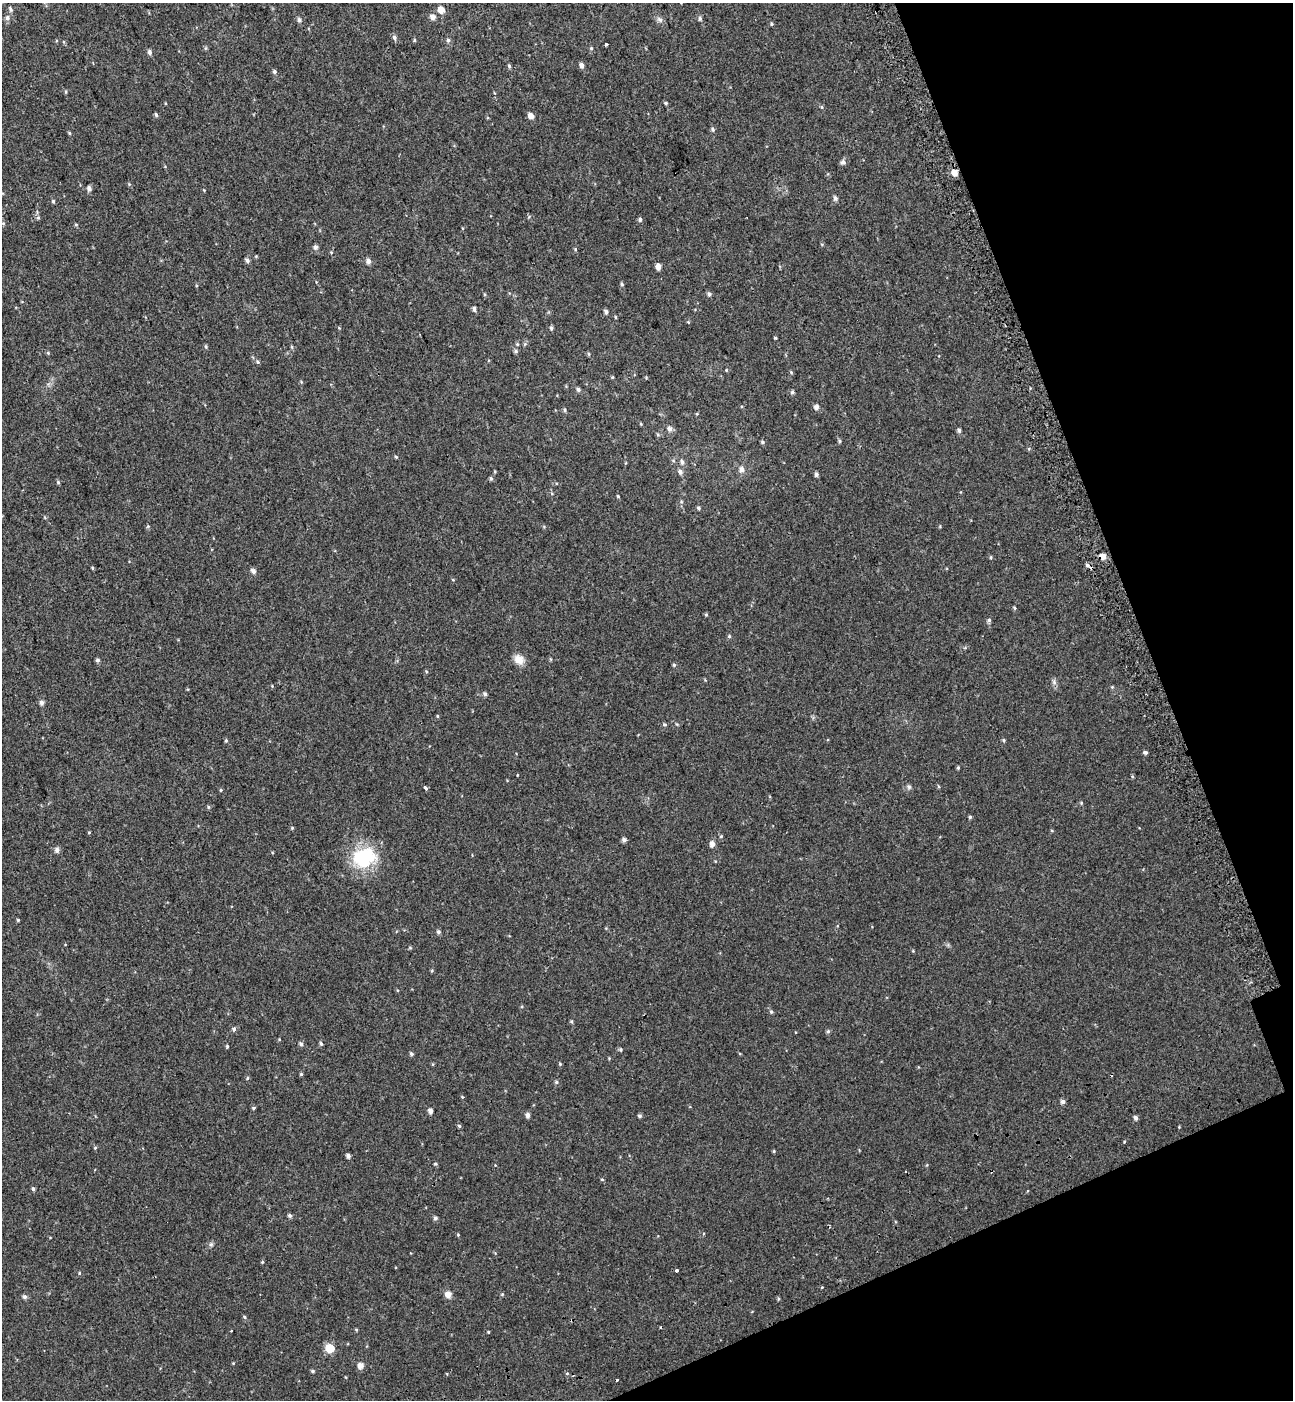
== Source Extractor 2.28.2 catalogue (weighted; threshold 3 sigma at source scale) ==
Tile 12 of 4 x 4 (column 4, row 3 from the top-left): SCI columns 4106-5396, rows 1500-2897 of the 5576 x 5797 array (HDU 1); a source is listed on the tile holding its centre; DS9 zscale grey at full resolution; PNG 1295 x 1402 px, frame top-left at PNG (2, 3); no overlay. Shown black and unused: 17% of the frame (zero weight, under 2 of 3 exposures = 6% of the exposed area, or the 3 px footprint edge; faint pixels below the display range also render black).
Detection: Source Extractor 2.28.2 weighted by HDU 2 'WHT'; one run over the whole footprint, this tile lists its part. Background 0.0199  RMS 0.008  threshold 0.036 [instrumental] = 3 sigma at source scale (4.5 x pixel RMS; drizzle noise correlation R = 1.50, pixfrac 1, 0.0396/0.0396 arcsec/px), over >= 5 px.
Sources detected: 170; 6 cosmic-ray / hot-pixel residue — not listed; the other 164 listed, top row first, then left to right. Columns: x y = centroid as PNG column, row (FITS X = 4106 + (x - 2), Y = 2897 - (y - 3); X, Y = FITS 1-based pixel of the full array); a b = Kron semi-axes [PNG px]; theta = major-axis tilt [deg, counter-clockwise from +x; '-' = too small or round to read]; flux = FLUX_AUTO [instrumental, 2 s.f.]
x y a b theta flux
10 9 7 5 -66 1.7
441 10 5 5 - 9.7
433 17 6 5 - 3.9
7 18 7 7 - 2.5
700 18 6 5 - 1.7
299 20 6 5 - 2
659 20 10 6 -39 2.5
772 24 5 4 - 0.96
394 38 6 5 - 2.3
414 40 5 3 - 0.78
448 40 6 5 - 1.5
606 45 3 3 - 3.9
591 48 5 4 - 0.94
150 52 6 5 - 2.2
582 65 6 5 - 2.9
509 66 5 4 - 1.3
274 72 5 5 - 1.7
66 92 5 3 - 0.78
665 103 5 4 - 1
822 107 5 4 - 0.87
156 115 5 4 - 1.3
531 116 5 5 - 5.1
712 129 5 4 - 1.6
69 133 5 3 - 0.78
843 162 7 6 - 2.5
955 173 6 5 - 5.9
89 188 6 5 - 2.6
835 198 6 5 - 2.2
53 201 5 4 - 1.1
38 218 5 5 - 1.2
640 219 5 5 - 1.6
76 225 5 3 - 0.81
315 247 6 5 - 2.3
575 249 5 4 - 0.77
331 252 5 3 - 0.71
247 260 5 5 - 2.2
368 261 6 5 - 3.2
658 267 5 5 - 4.4
622 284 5 4 - 1.1
709 294 6 5 - 1.8
474 309 5 4 - 2
606 312 5 4 - 2.2
615 317 5 3 - 0.69
688 322 5 3 - 0.71
551 328 6 4 -80 1.6
775 338 3 3 - 0.95
517 344 5 3 - 0.79
525 344 6 5 - 1.2
206 347 5 4 - 1
292 347 6 4 -71 0.89
515 351 5 5 - 1.3
48 353 5 4 - 0.91
589 354 5 3 - 0.92
258 362 5 4 - 1.1
791 372 5 4 - 0.84
612 377 4 3 - 0.75
578 389 5 5 - 1.7
792 392 5 5 - 1.3
816 407 6 5 - 2.8
565 410 6 4 -82 1.2
641 424 5 3 - 0.66
670 429 7 6 - 2.5
959 430 5 4 - 1.6
839 441 5 4 - 1.1
762 442 5 4 - 1.3
396 457 4 4 - 0.84
682 462 7 6 - 2.1
742 469 7 7 - 3.3
680 472 6 5 - 2.7
816 474 5 4 - 1.8
491 478 6 5 - 1.2
58 482 5 4 - 1.1
618 496 4 3 - 0.79
698 508 5 4 - 1.2
148 526 5 4 - 0.9
1103 556 6 5 - 5.6
991 557 4 4 - 0.88
1090 567 7 3 -33 5
92 568 5 3 - 0.72
253 571 6 5 - 3.1
453 580 5 3 - 0.62
1014 608 5 4 - 0.89
706 615 5 4 - 0.92
989 620 6 5 - 1.6
729 636 5 4 - 1.1
519 659 14 11 -42 7.1
550 659 6 3 -70 0.75
97 660 5 4 - 1.8
674 665 5 4 - 1
1054 682 9 5 -67 2.1
272 686 4 4 - 0.61
1112 687 4 4 - 0.83
485 694 5 4 - 1.8
41 703 6 5 - 2.4
437 716 5 3 - 0.73
664 724 6 4 -6 1.1
226 740 5 4 - 0.95
1004 740 5 4 - 1.1
1145 752 5 4 - 1.5
958 768 4 4 - 0.87
1132 776 5 3 - 0.81
909 787 6 5 - 1.6
425 788 4 3 - 5.1
221 790 4 4 - 0.83
1081 803 5 4 - 0.76
208 807 5 5 - 0.98
970 817 4 4 - 1.1
292 828 5 4 - 0.82
89 832 4 3 - 0.64
721 836 5 3 - 0.73
624 839 5 5 - 2.4
712 844 6 5 - 3.8
57 850 6 5 - 3
364 857 31 25 15 43
18 920 4 4 - 0.87
438 932 5 5 - 1.7
410 948 5 4 - 0.87
771 1012 5 4 - 1.3
571 1021 5 4 - 0.98
234 1029 6 5 - 1.7
828 1031 6 5 - 1.3
301 1044 5 5 - 1.7
321 1044 6 4 -74 1.4
227 1046 5 4 - 0.87
621 1049 5 5 - 1.1
411 1054 5 4 - 1.5
609 1058 4 4 - 0.62
560 1064 5 3 - 0.74
301 1074 4 4 - 0.95
247 1078 5 3 - 0.78
556 1082 5 5 - 1.2
462 1097 4 4 - 0.71
1063 1102 5 5 - 2.4
253 1108 5 3 - 1
430 1111 5 4 - 3.3
528 1115 5 4 - 2.9
639 1116 5 5 - 1.5
1136 1118 5 4 - 2.1
459 1126 4 4 - 1.2
1124 1142 4 3 - 0.68
95 1148 4 4 - 0.83
774 1151 5 3 - 0.7
348 1156 4 4 - 2.6
435 1164 5 4 - 0.91
602 1179 4 3 - 0.64
33 1189 5 4 - 1.4
290 1216 5 5 - 1.5
435 1218 5 4 - 1.8
458 1235 4 4 - 0.8
211 1244 6 5 - 1.5
262 1262 4 4 - 0.8
676 1270 3 3 - 7.9
79 1273 5 4 - 0.82
448 1294 9 8 - 4.3
502 1294 5 5 - 0.82
25 1297 6 5 - 2
244 1317 5 4 - 1.1
356 1330 4 3 - 0.85
231 1331 3 2 - 0.42
488 1332 4 3 - 0.74
330 1348 6 5 - 26
233 1363 3 3 - 0.59
361 1366 6 5 - 5
313 1371 4 4 - 1.4
Overlapping masked pixels (flux is a lower limit): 2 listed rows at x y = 1103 556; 1090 567